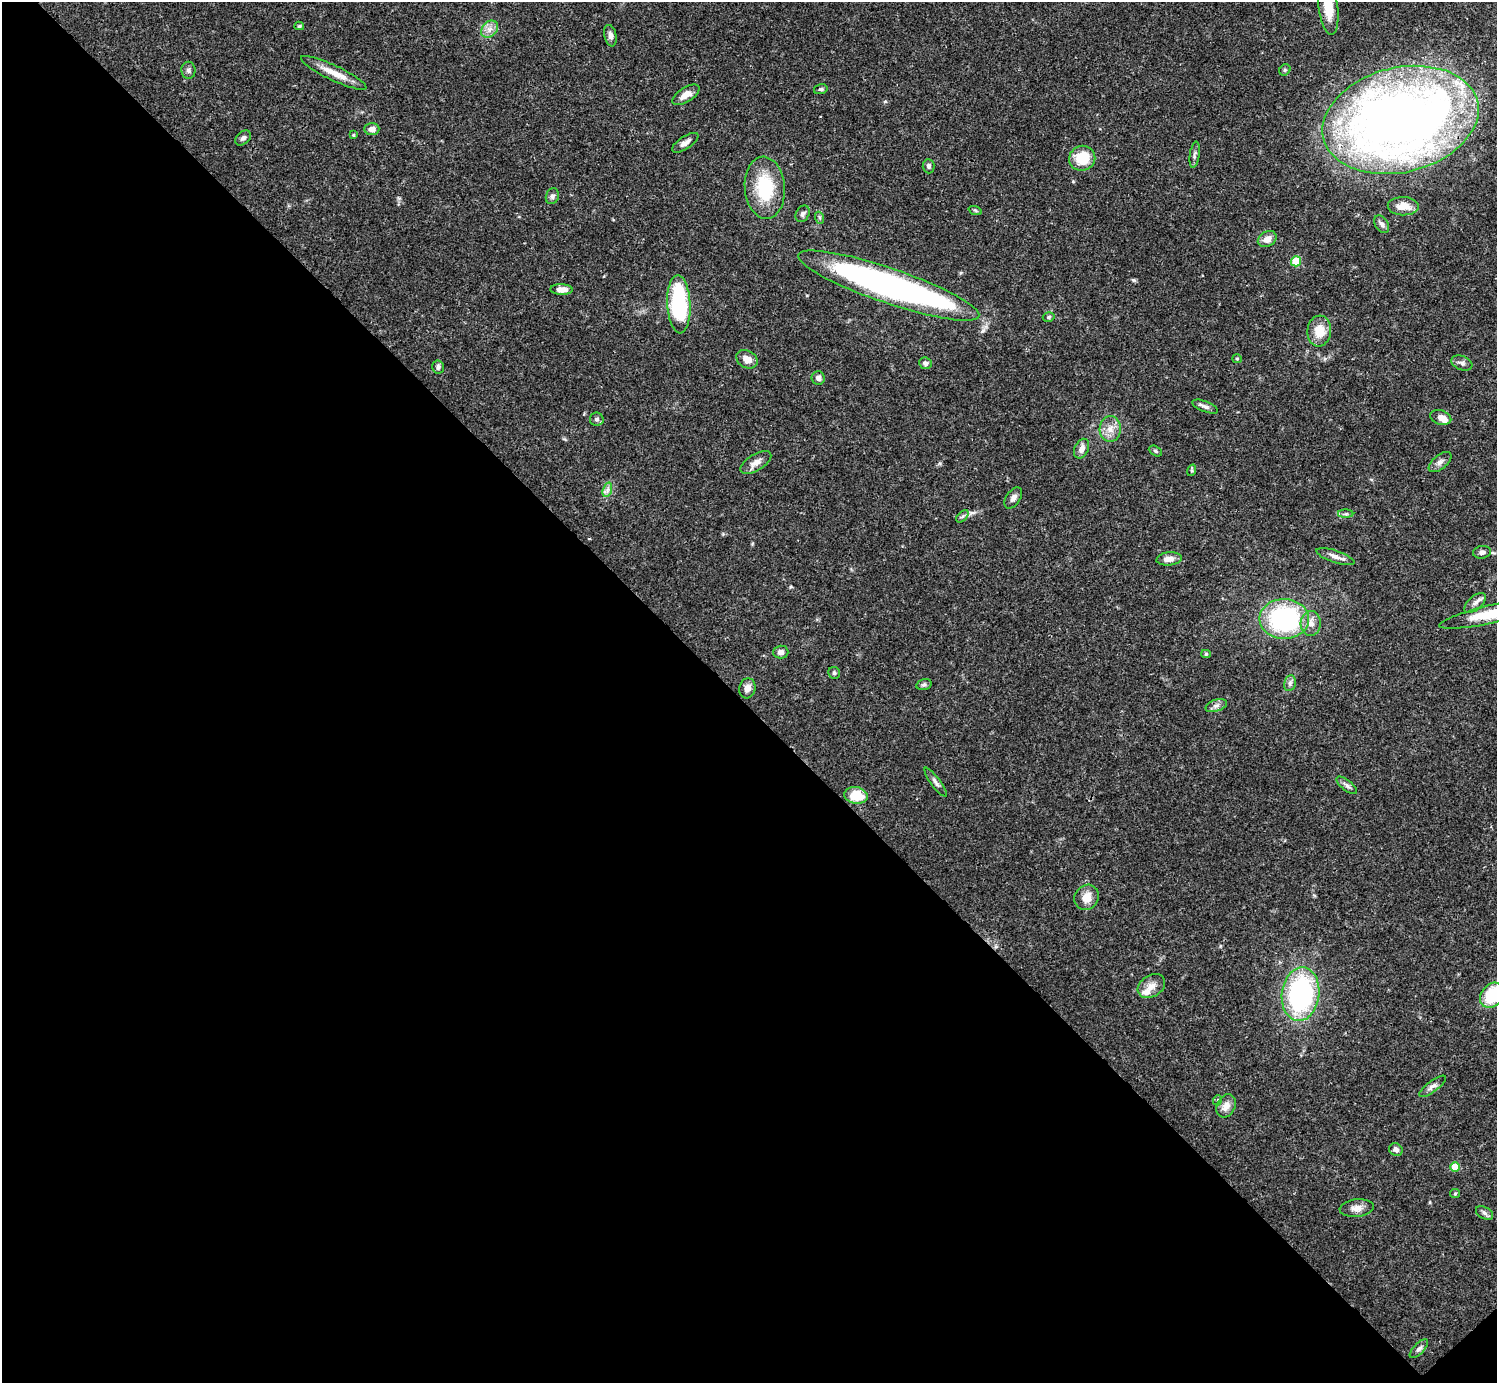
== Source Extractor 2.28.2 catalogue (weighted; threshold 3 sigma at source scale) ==
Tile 14 of 4 x 4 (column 2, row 4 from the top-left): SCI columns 1496-2990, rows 159-1539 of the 5982 x 5981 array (HDU 1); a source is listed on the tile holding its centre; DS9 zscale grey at full resolution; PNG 1499 x 1385 px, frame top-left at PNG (2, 2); each listed source drawn as its Kron ellipse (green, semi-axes under 4 px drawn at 4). Shown black and unused: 49% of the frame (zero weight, under 3 of 4 exposures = <1% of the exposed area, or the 3 px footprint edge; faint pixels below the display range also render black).
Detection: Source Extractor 2.28.2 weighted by HDU 2 'WHT'; one run over the whole footprint, this tile lists its part. Background 0.0408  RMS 0.0027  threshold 0.012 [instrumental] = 3 sigma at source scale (4.5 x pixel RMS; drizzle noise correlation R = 1.50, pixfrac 1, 0.05/0.05 arcsec/px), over >= 5 px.
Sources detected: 84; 1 inside a brighter object's white glare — neither listed nor drawn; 3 inside a brighter listed object's ellipse — not listed separately; the other 80 listed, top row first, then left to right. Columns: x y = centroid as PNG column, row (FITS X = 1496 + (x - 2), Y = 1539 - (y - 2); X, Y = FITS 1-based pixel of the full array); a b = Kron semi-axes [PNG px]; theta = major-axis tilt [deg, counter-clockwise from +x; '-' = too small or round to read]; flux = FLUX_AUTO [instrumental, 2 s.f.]
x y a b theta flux
1328 6 29 9 -82 6.6
299 26 5 4 - 0.39
490 29 9 7 48 1.6
610 36 11 6 -78 1.2
188 70 8 7 - 0.87
1285 70 6 5 - 0.46
334 73 36 7 -25 4.2
821 89 7 5 13 0.47
686 95 15 7 32 2.4
1400 120 79 52 14 290
372 129 7 6 - 1.5
353 135 4 4 - 0.27
243 138 9 6 40 0.87
685 143 15 6 33 1.5
1195 155 13 5 82 0.79
1082 158 13 12 - 7.7
929 166 7 6 - 0.67
765 188 31 20 -85 15
552 196 8 6 71 0.78
1403 206 15 9 -2 2.8
975 210 7 4 -19 0.39
803 214 9 6 59 0.82
820 218 6 4 -72 0.41
1382 224 9 6 -57 0.89
1267 239 10 7 30 2.1
1296 261 5 5 - 8.1
889 286 95 17 -19 110
561 289 11 5 -1 2.3
679 304 29 11 -87 28
1049 317 6 4 17 0.49
1319 331 15 12 83 4.9
747 359 11 8 -30 2.6
1237 359 5 4 - 0.31
925 363 6 5 - 0.83
1462 363 11 7 -20 1
438 367 6 6 - 0.8
818 378 7 6 - 0.9
1205 407 13 5 -22 0.86
1441 418 11 7 -16 1.9
597 419 7 6 - 0.72
1110 429 13 10 89 2.6
1082 449 10 7 65 1.7
1155 451 7 5 -28 0.5
756 462 17 8 32 2.1
1440 462 13 7 40 1.2
1192 470 6 4 72 0.35
607 490 7 4 71 0.79
1013 498 12 7 56 1.3
1346 514 8 4 0 0.5
962 516 7 4 44 0.58
1482 552 9 6 8 1.1
1335 557 20 6 -18 1.7
1169 559 12 6 6 1.9
1475 603 13 6 42 1.2
1496 613 57 9 13 12
1284 619 25 20 0 37
1311 623 12 10 87 2.3
781 652 7 6 - 1.2
1206 654 5 4 - 0.42
834 673 6 5 - 0.49
1290 683 8 6 78 0.76
924 684 8 5 16 0.56
747 688 10 8 75 1.8
1216 706 11 6 18 1
936 782 18 4 -53 1
1347 785 12 5 -38 0.84
856 795 12 8 -9 7
1087 897 13 11 52 3
1151 986 15 11 33 2.3
1301 994 27 18 83 44
1492 995 13 10 53 11
1432 1086 16 5 37 1.1
1218 1100 5 3 - 0.29
1226 1106 12 9 62 2.2
1396 1150 7 6 - 1.1
1455 1167 5 5 - 5.9
1455 1194 5 4 - 0.3
1357 1208 17 9 6 2.1
1484 1213 9 5 -28 0.79
1419 1349 12 5 46 0.97
Overlapping masked pixels (flux is a lower limit): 2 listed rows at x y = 1328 6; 1400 120
Isophote crosses this tile's border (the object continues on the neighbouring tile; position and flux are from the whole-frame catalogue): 3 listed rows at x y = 1328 6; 1496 613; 1492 995